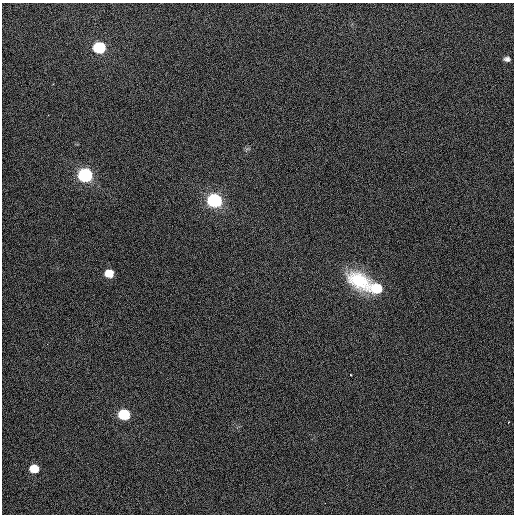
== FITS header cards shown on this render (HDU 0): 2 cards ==
NAXIS1  =                  512 / Axis length
NAXIS2  =                  512 / Axis length

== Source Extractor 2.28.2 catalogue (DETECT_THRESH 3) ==
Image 512 x 512 px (HDU 0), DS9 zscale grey, 1 PNG px = 1 image px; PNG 516 x 516 px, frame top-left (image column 1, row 512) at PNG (2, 3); no overlay
Background 419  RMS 1.9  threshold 5.59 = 3 sigma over >= 5 px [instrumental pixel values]
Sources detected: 12; all 12 listed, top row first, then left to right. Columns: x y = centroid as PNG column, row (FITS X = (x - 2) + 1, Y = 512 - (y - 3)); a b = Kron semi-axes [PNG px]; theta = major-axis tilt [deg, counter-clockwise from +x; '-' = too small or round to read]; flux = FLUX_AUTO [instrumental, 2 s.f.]
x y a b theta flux
99 48 8 7 - 10000
507 59 6 4 -7 360
53 84 2 2 - 75
85 175 8 7 - 22000
214 200 8 7 - 25000
109 273 7 6 - 1800
359 281 23 14 -31 5000
377 288 10 8 -5 3800
351 375 2 2 - 99
124 414 8 7 - 7700
509 422 3 2 - 68
34 469 7 6 - 2400